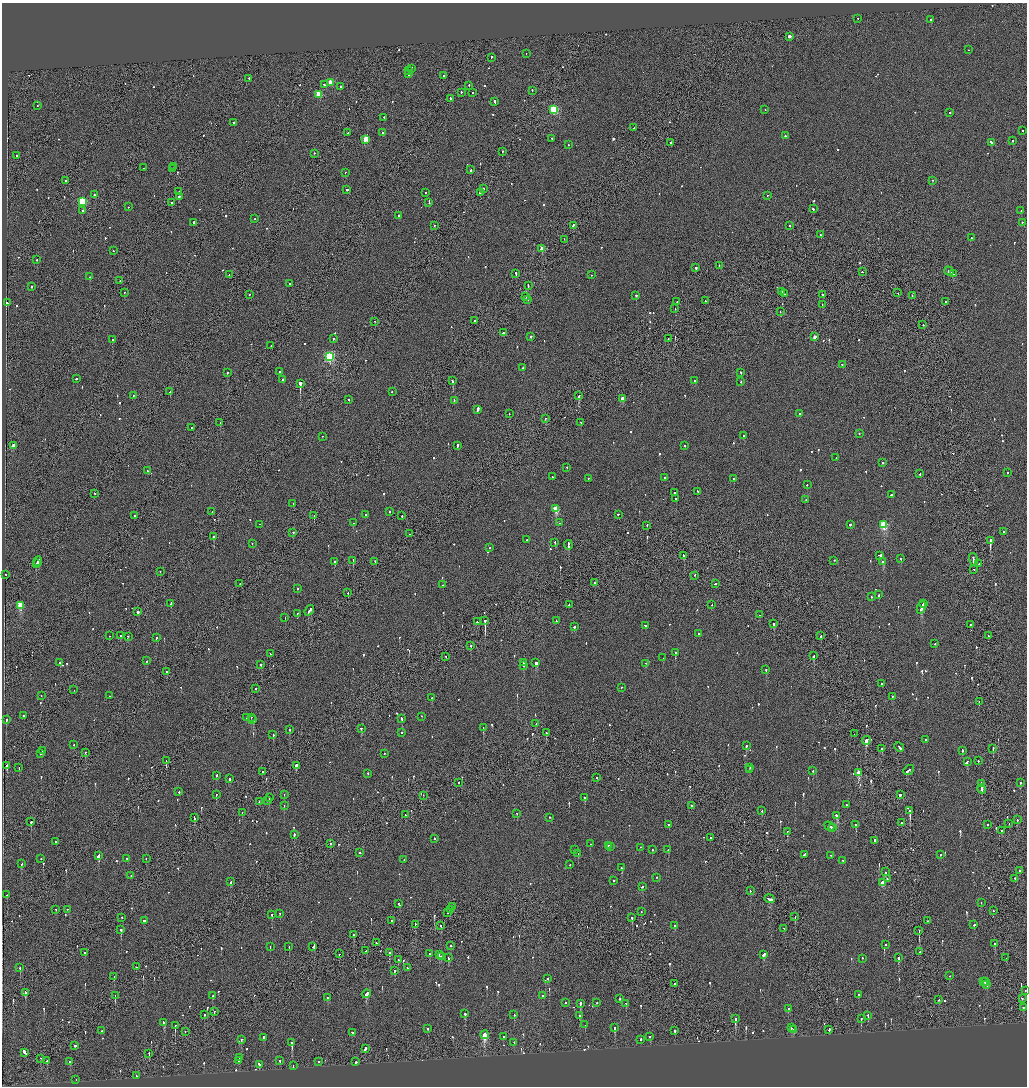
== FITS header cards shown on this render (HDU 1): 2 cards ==
NAXIS1  =                 2050
NAXIS2  =                 2168

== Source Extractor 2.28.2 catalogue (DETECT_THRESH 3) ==
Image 2050 x 2168 px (HDU 1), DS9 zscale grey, zoomed out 1/2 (1 PNG px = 2 x 2 image px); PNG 1029 x 1088 px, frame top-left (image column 2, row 2168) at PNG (2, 3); each listed source drawn as its Kron ellipse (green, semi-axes under 4 px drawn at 4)
Background -0.0786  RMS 0.067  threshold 0.202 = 3 sigma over >= 5 px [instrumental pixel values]
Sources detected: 949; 45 cannot appear on this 1/2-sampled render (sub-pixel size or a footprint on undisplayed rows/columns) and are neither listed nor drawn; of the other 904, the 500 brightest by FLUX_AUTO listed and drawn (404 fainter detections omitted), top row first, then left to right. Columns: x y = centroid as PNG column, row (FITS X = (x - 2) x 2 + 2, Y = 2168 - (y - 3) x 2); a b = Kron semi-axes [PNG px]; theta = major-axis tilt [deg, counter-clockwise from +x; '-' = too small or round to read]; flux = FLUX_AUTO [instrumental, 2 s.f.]
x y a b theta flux
858 19 2 1 - 230
931 20 2 2 - 170
789 37 2 2 - 8200
968 50 2 2 - 220
526 54 2 2 - 57
491 58 2 1 - 300
411 69 2 2 - 230
408 71 4 2 - 350
408 74 2 2 - 180
443 76 2 1 - 150
249 79 2 2 - 84
331 83 3 3 - 310
324 85 2 2 - 89
469 86 3 1 - 110
341 87 2 2 - 350
532 91 3 1 - 120
461 93 2 2 - 180
473 93 2 2 - 68
319 95 3 3 - 400
450 99 2 1 - 150
495 102 3 2 - 130
37 106 2 1 - 54
554 110 3 3 - 1200
765 110 2 2 - 62
949 113 2 2 - 110
384 118 2 2 - 100
233 123 2 2 - 58
634 128 2 2 - 84
1022 131 2 2 - 56
348 133 2 2 - 110
383 133 2 2 - 67
785 136 2 2 - 180
551 139 2 2 - 89
366 140 3 3 - 350
1013 141 2 1 - 410
671 143 2 2 - 340
991 143 3 2 - 420
568 145 2 2 - 58
502 152 2 2 - 95
314 153 2 1 - 80
17 156 2 2 - 160
174 167 2 2 - 85
143 168 2 1 - 98
172 169 2 2 - 75
471 170 2 2 - 150
345 173 2 2 - 210
66 181 2 1 - 440
933 181 2 1 - 100
483 189 2 1 - 170
347 190 2 2 - 380
179 192 2 1 - 56
425 193 2 2 - 79
480 193 3 2 - 250
95 195 2 2 - 110
767 196 2 2 - 59
179 197 2 2 - 180
82 202 3 3 - 1100
172 203 2 2 - 360
429 203 2 2 - 60
128 207 2 1 - 55
813 209 2 2 - 100
83 211 2 2 - 250
1021 211 2 2 - 55
399 216 2 2 - 200
255 219 2 2 - 61
194 223 2 2 - 250
1022 223 2 2 - 97
435 226 2 2 - 91
573 226 3 2 - 230
790 226 2 1 - 170
820 235 2 2 - 64
971 238 2 1 - 81
564 240 2 1 - 75
542 249 3 2 - 200
113 251 2 2 - 60
37 260 2 2 - 86
719 266 2 2 - 56
696 268 2 2 - 230
949 271 5 2 - 410
862 272 2 2 - 66
516 274 3 2 - 190
953 274 4 1 - 240
229 275 2 2 - 110
591 275 2 2 - 54
90 277 2 2 - 87
120 281 2 1 - 72
290 284 2 2 - 96
528 286 2 1 - 250
31 287 2 2 - 170
782 292 2 1 - 64
124 293 2 2 - 77
898 293 2 1 - 94
785 294 2 1 - 240
249 295 2 2 - 76
822 295 2 2 - 180
636 296 2 2 - 480
912 296 2 1 - 75
526 297 3 1 - 150
528 300 2 1 - 120
705 301 2 1 - 93
677 302 2 2 - 83
945 302 2 2 - 350
7 303 2 2 - 370
822 305 2 2 - 58
675 309 2 2 - 63
780 312 2 1 - 75
475 321 2 2 - 80
375 322 2 1 - 54
923 325 2 2 - 74
503 333 2 2 - 320
531 337 2 2 - 840
814 337 3 2 - 120
333 339 2 2 - 81
668 339 2 1 - 68
112 340 2 2 - 150
271 346 2 1 - 60
330 357 4 3 - 1700
842 365 2 2 - 96
523 368 2 2 - 75
280 372 2 2 - 150
227 373 2 2 - 500
741 373 2 2 - 120
76 379 2 2 - 120
283 380 2 2 - 210
452 381 2 2 - 200
695 381 2 2 - 160
741 382 2 2 - 61
300 384 2 2 - 8700
170 392 2 1 - 74
392 392 2 1 - 65
133 396 2 2 - 79
578 396 3 2 - 370
622 399 3 2 - 200
348 400 2 2 - 70
454 401 2 2 - 70
477 410 4 2 - 1400
509 414 2 2 - 170
799 414 2 2 - 160
545 419 2 1 - 81
220 423 2 1 - 71
581 423 2 2 - 200
191 428 2 2 - 130
859 434 2 2 - 87
744 436 2 2 - 220
322 437 2 2 - 55
13 446 3 2 - 90
457 446 3 2 - 460
684 446 2 2 - 110
836 458 2 2 - 92
882 463 2 2 - 85
567 468 2 2 - 63
147 471 3 2 - 540
1007 473 2 2 - 65
920 474 2 2 - 73
552 477 2 2 - 64
664 478 2 2 - 58
588 479 2 2 - 61
733 479 2 2 - 75
807 485 2 2 - 100
698 492 2 2 - 130
675 493 2 1 - 90
95 494 2 2 - 74
891 495 3 2 - 120
676 499 2 2 - 71
806 500 2 2 - 57
293 504 2 2 - 97
556 509 3 3 - 580
212 512 2 1 - 55
389 512 2 2 - 66
365 515 2 2 - 57
618 515 2 2 - 83
135 516 2 2 - 56
314 516 2 1 - 430
402 516 2 2 - 72
353 523 2 2 - 95
560 523 2 2 - 70
260 525 2 2 - 61
850 525 2 2 - 100
884 525 3 3 - 910
647 526 2 2 - 64
1003 532 2 2 - 76
293 533 2 2 - 73
409 534 2 2 - 67
213 537 2 2 - 480
527 540 2 2 - 660
990 541 2 2 - 1700
555 543 2 2 - 89
252 544 2 1 - 54
568 545 5 2 - 310
490 548 2 2 - 55
684 556 3 2 - 500
880 556 4 2 - 230
900 559 2 2 - 140
973 560 7 1 -75 1100
353 561 2 2 - 150
834 561 2 2 - 57
38 562 5 2 - 550
335 562 2 2 - 110
375 562 2 2 - 70
883 562 2 2 - 230
36 564 2 2 - 110
979 564 2 1 - 77
974 570 2 1 - 80
160 572 2 1 - 54
6 575 2 2 - 63
694 576 2 1 - 88
594 583 2 1 - 110
240 584 2 2 - 67
715 584 3 2 - 230
443 585 2 2 - 83
298 589 2 2 - 56
348 593 2 1 - 75
879 595 2 2 - 100
872 597 2 2 - 73
171 604 2 2 - 130
923 604 3 2 - 170
569 605 2 2 - 59
712 605 2 1 - 58
20 606 3 3 - 560
921 608 6 2 67 450
309 611 6 2 53 320
138 612 2 2 - 360
297 614 2 2 - 75
759 615 2 2 - 140
285 618 2 2 - 160
485 621 2 1 - 1800
556 621 2 2 - 160
477 622 2 2 - 98
774 624 2 2 - 570
970 625 2 2 - 54
645 626 3 2 - 170
574 627 2 2 - 180
698 634 2 2 - 66
110 636 2 1 - 100
120 636 2 2 - 95
821 636 2 2 - 180
988 636 2 1 - 55
128 637 2 2 - 62
156 638 2 2 - 80
935 644 2 2 - 77
471 646 2 1 - 69
675 653 2 2 - 440
270 654 2 2 - 82
813 656 3 2 - 370
446 657 2 2 - 89
663 658 2 1 - 63
147 661 2 2 - 65
60 663 2 2 - 370
524 663 2 2 - 110
536 663 3 2 - 180
646 664 2 2 - 72
261 665 2 2 - 190
524 666 2 2 - 110
766 670 2 2 - 130
166 672 3 2 - 110
882 684 2 2 - 240
621 688 2 1 - 70
255 689 2 1 - 110
74 690 2 1 - 250
41 696 2 2 - 69
109 696 2 2 - 74
892 697 2 2 - 55
432 698 2 2 - 66
979 702 2 2 - 69
23 716 2 2 - 120
422 717 2 2 - 61
246 718 2 1 - 60
251 718 2 1 - 54
402 719 3 2 - 140
6 720 2 2 - 170
253 720 2 2 - 210
536 724 2 1 - 81
483 728 2 1 - 62
361 729 2 2 - 100
289 730 2 2 - 64
401 733 2 2 - 190
546 733 2 2 - 210
854 734 2 1 - 99
273 735 2 2 - 330
925 740 2 2 - 96
866 741 4 2 - 820
74 745 2 2 - 54
746 746 2 2 - 140
899 748 5 2 - 650
882 749 2 2 - 64
993 749 2 2 - 110
43 751 2 2 - 110
962 751 2 2 - 170
85 753 2 1 - 66
41 754 2 2 - 160
385 754 2 1 - 95
166 761 2 1 - 140
978 761 2 2 - 97
967 762 4 2 - 360
7 766 3 2 - 1100
296 766 2 2 - 800
19 768 2 1 - 79
750 768 2 1 - 69
749 770 2 2 - 130
909 770 6 2 37 500
813 771 2 2 - 65
263 772 2 1 - 82
859 773 3 2 - 390
368 774 2 2 - 110
216 776 2 2 - 76
597 778 2 2 - 110
229 779 2 2 - 180
459 783 2 2 - 62
1020 783 2 2 - 140
981 784 4 2 - 240
982 789 4 2 - 260
179 792 2 2 - 140
216 795 2 1 - 93
284 795 2 2 - 89
900 795 3 2 - 130
423 796 2 1 - 73
269 798 2 2 - 87
584 798 2 2 - 200
267 801 2 1 - 83
259 802 2 2 - 91
846 805 2 2 - 64
284 806 2 2 - 60
692 806 3 2 - 190
762 811 2 1 - 89
910 811 3 2 - 1600
242 813 2 1 - 76
517 814 2 2 - 69
405 815 2 1 - 64
837 816 3 2 - 360
194 818 4 2 - 230
549 818 2 2 - 160
1017 820 2 1 - 57
31 822 2 2 - 220
902 823 2 2 - 81
1009 824 2 2 - 57
668 825 2 2 - 140
856 825 2 2 - 130
987 825 2 2 - 88
829 827 5 2 - 450
833 828 2 2 - 200
1002 831 2 2 - 71
787 832 2 2 - 63
294 835 2 2 - 190
711 838 2 2 - 89
435 839 2 2 - 120
875 841 3 2 - 240
55 842 2 2 - 72
331 844 2 1 - 100
590 844 2 2 - 55
608 846 2 2 - 98
610 847 2 1 - 190
640 848 2 2 - 86
575 850 2 2 - 67
652 850 2 2 - 79
668 850 2 2 - 60
360 853 2 2 - 310
578 854 2 2 - 61
804 855 4 2 - 210
940 855 2 2 - 56
99 856 4 2 - 230
831 856 2 2 - 62
41 859 2 2 - 85
127 859 2 2 - 100
146 859 2 2 - 62
404 860 2 2 - 140
843 861 3 2 - 300
21 864 2 2 - 75
570 865 2 2 - 56
621 868 3 2 - 130
1020 871 2 2 - 95
885 872 3 2 - 130
131 876 2 2 - 140
656 878 2 2 - 88
887 879 2 2 - 59
1015 879 2 1 - 330
614 881 2 2 - 120
231 882 2 2 - 150
882 883 3 2 - 340
642 887 3 2 - 120
750 891 2 1 - 270
7 895 2 2 - 100
769 899 5 2 - 410
981 903 2 2 - 57
399 904 2 1 - 83
452 907 2 1 - 84
56 910 2 2 - 58
67 910 2 1 - 57
450 910 2 2 - 83
993 911 2 1 - 98
641 912 2 2 - 59
448 913 2 2 - 150
280 914 2 2 - 76
272 915 2 2 - 390
795 917 2 1 - 77
122 918 2 2 - 89
632 918 2 2 - 240
144 921 2 2 - 100
392 921 2 2 - 280
928 921 2 1 - 60
415 925 3 2 - 74
974 925 2 2 - 100
441 926 3 2 - 67
675 926 2 2 - 220
784 929 2 2 - 130
121 930 2 2 - 780
919 931 3 1 - 100
354 935 2 2 - 99
376 943 2 2 - 110
995 944 2 2 - 140
885 945 2 2 - 64
450 946 2 2 - 71
270 947 2 1 - 66
289 947 3 2 - 70
313 947 2 2 - 59
366 951 2 2 - 110
919 952 2 1 - 110
85 953 2 2 - 120
389 953 2 2 - 130
339 954 2 2 - 100
430 954 2 2 - 70
439 955 2 2 - 54
764 955 4 2 - 220
441 957 2 2 - 250
448 958 2 2 - 110
899 958 2 2 - 120
1006 958 2 1 - 66
862 959 2 2 - 90
398 960 2 2 - 89
136 967 2 1 - 66
20 968 2 2 - 81
407 968 2 2 - 71
394 971 2 2 - 78
950 976 2 2 - 61
114 977 2 2 - 56
547 979 2 2 - 89
983 982 2 2 - 240
985 982 2 1 - 61
674 984 2 2 - 65
987 985 2 2 - 110
1025 991 2 2 - 68
25 993 2 2 - 280
366 994 4 2 - 290
858 995 2 2 - 65
115 996 3 1 - 87
213 996 2 1 - 150
543 996 2 2 - 100
328 998 2 2 - 100
619 999 2 2 - 180
1022 999 2 2 - 74
938 1000 2 2 - 100
565 1003 2 2 - 72
597 1003 2 2 - 63
580 1004 2 2 - 790
626 1004 2 2 - 100
1023 1008 2 2 - 74
788 1009 2 2 - 83
214 1012 2 1 - 90
465 1014 3 2 - 220
204 1015 2 2 - 170
514 1015 2 2 - 75
579 1016 2 2 - 110
868 1016 2 2 - 120
735 1019 2 2 - 820
861 1019 3 1 - 77
164 1023 4 2 - 280
585 1025 2 2 - 57
175 1026 3 1 - 290
615 1028 3 2 - 210
791 1028 2 2 - 240
428 1029 2 2 - 120
793 1030 2 2 - 130
829 1030 2 1 - 180
102 1031 2 2 - 140
675 1031 2 2 - 420
185 1032 2 1 - 96
352 1033 2 2 - 130
485 1035 4 3 - 600
504 1037 2 2 - 450
650 1037 2 1 - 81
263 1038 3 2 - 550
241 1040 2 2 - 160
641 1040 2 2 - 140
292 1043 3 2 - 510
514 1043 2 2 - 77
75 1046 2 2 - 320
365 1049 3 2 - 190
25 1053 4 2 - 2900
149 1054 2 1 - 110
240 1058 2 2 - 69
40 1059 2 1 - 150
47 1061 2 2 - 72
238 1061 2 2 - 87
280 1061 2 2 - 140
70 1062 2 2 - 130
319 1062 2 2 - 79
356 1062 2 2 - 71
259 1065 3 2 - 240
293 1066 2 2 - 110
136 1076 2 1 - 85
76 1080 2 1 - 55
At the frame edge (FLAGS 8, measured only in part): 1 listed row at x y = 1025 991
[404 fainter detections neither listed nor drawn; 45 sub-pixel or undisplayed-footprint detections neither listed nor drawn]